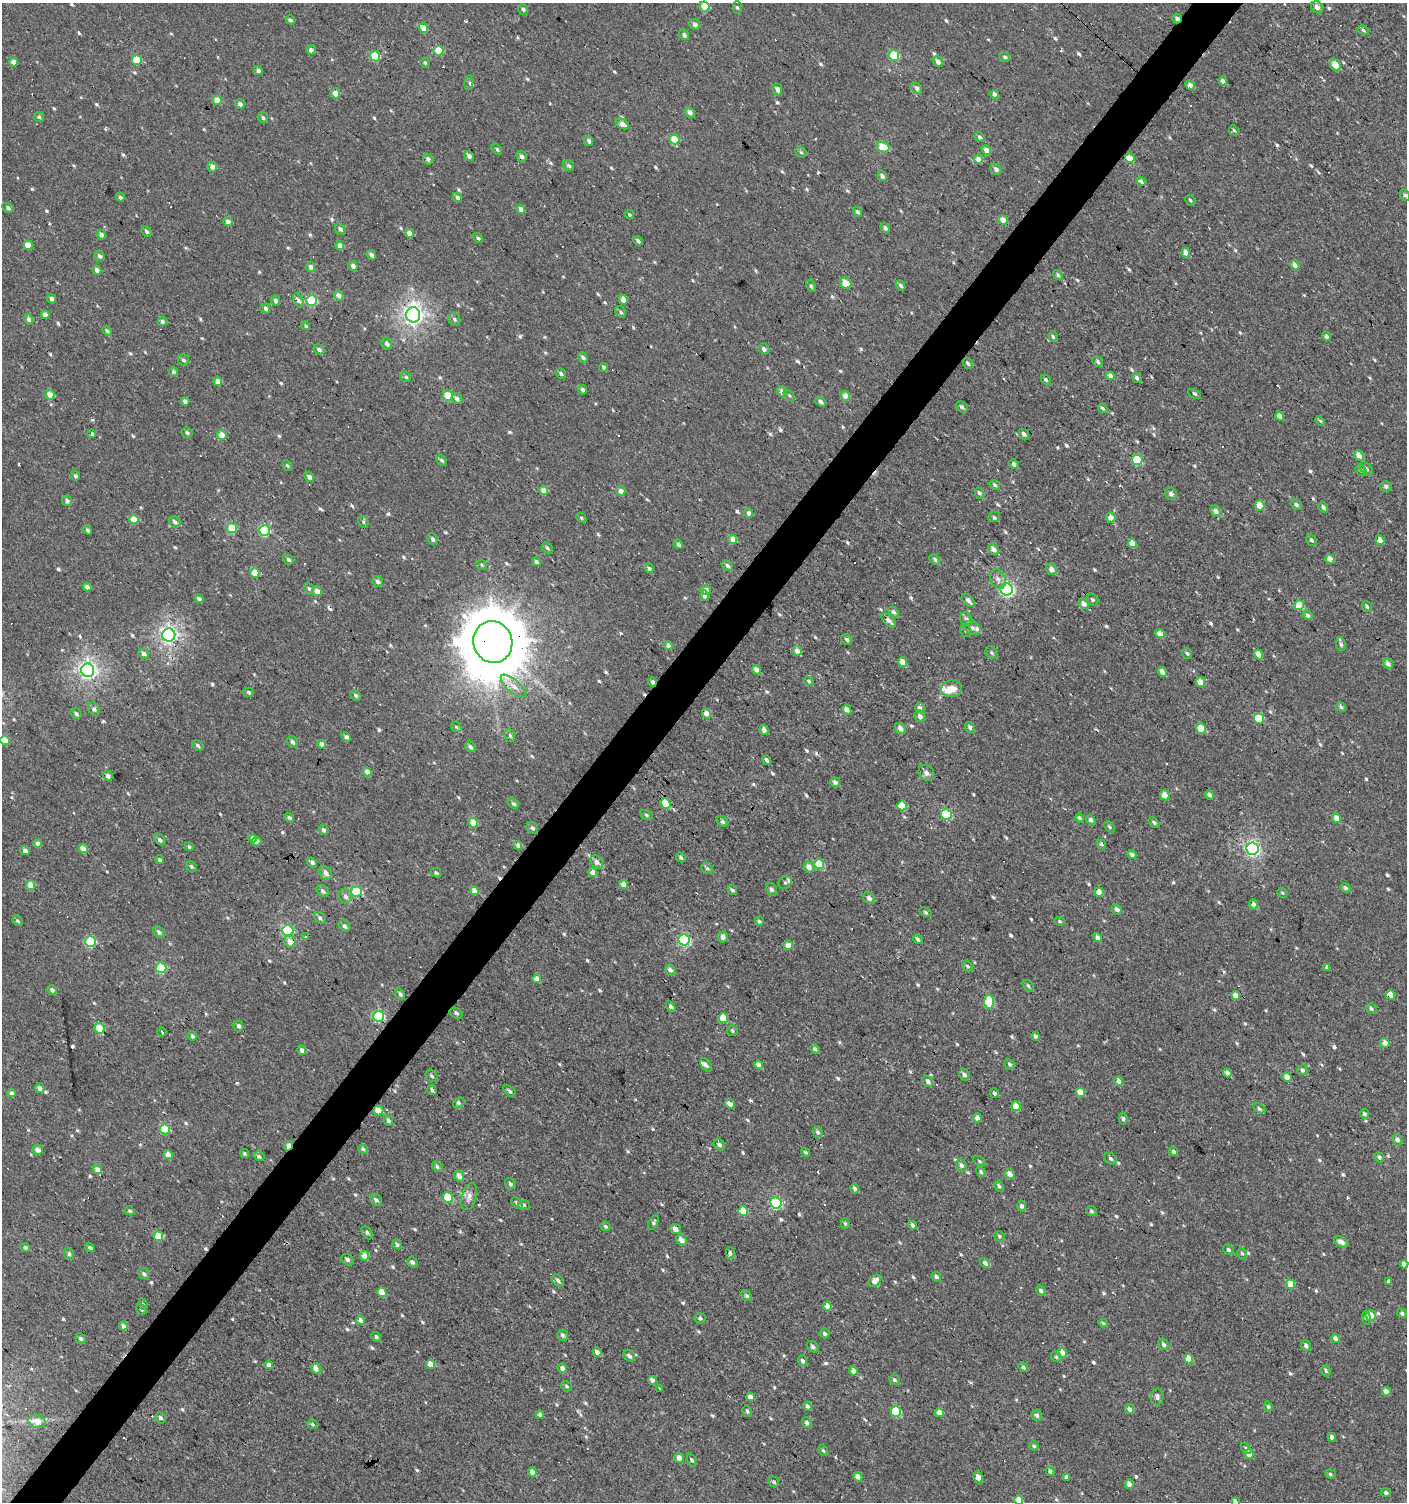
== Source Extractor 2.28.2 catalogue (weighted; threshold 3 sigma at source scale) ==
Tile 7 of 4 x 4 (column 3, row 2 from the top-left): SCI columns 2978-4382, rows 3002-4501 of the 6020 x 6000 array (HDU 1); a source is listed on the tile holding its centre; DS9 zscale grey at full resolution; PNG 1409 x 1504 px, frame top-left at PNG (2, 3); each listed source drawn as its Kron ellipse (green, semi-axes under 4 px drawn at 4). Shown black and unused: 4% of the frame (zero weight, under 2 of 3 exposures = <1% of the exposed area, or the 3 px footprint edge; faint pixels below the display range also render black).
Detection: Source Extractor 2.28.2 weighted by HDU 2 'WHT'; one run over the whole footprint, this tile lists its part. Background 9.70e-04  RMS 0.0059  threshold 0.0267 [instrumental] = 3 sigma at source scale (4.5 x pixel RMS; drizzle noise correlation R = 1.50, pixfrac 1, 0.0396/0.0396 arcsec/px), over >= 5 px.
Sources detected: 730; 21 cosmic-ray / hot-pixel residue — neither listed nor drawn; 3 inside a brighter listed object's ellipse — not listed separately; of the other 706, all 500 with FLUX_AUTO >= 0.934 (the completeness limit of this list) listed and drawn (206 fainter detections not listed), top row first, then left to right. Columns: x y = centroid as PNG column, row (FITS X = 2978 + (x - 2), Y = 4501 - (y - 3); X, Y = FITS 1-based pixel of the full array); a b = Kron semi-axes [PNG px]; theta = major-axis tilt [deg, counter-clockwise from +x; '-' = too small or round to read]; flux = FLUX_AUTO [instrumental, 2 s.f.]
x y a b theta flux
705 6 5 4 - 15
737 7 6 3 -87 0.98
1317 7 6 5 - 3.1
523 9 5 4 - 1.2
1177 18 5 4 - 1.7
290 20 5 4 - 1.4
695 24 5 5 - 2.8
424 28 5 4 - 7.5
1363 30 6 4 -30 1.3
684 35 5 4 - 1.6
311 50 5 4 - 2.4
439 51 5 5 - 17
894 55 5 5 - 23
375 56 5 5 - 20
1005 57 5 4 - 1.1
137 60 5 5 - 16
14 62 4 4 - 5.2
938 62 5 4 - 3
425 63 5 4 - 0.97
1335 65 6 5 - 6.8
258 71 5 4 - 1.7
1223 81 4 4 - 2.7
469 83 7 3 80 1.4
1190 85 5 4 - 2.6
917 88 6 5 - 1.9
778 89 6 4 -80 2.6
335 93 5 5 - 5
994 94 5 4 - 2.5
217 100 5 4 - 8.6
240 104 5 4 - 2.4
690 112 5 4 - 2.6
39 117 5 5 - 1
263 118 5 5 - 1.3
622 124 7 4 -32 3.6
1234 130 5 4 - 1
980 137 5 4 - 1.3
675 139 5 4 - 19
589 141 5 4 - 1.8
883 147 7 5 -20 13
497 149 6 4 -52 0.99
986 150 5 4 - 4.8
801 152 6 5 - 0.97
469 156 5 4 - 2.3
522 156 5 5 - 1.8
1130 158 5 4 - 9.8
428 159 5 5 - 1.8
978 159 4 4 - 5.9
569 166 6 5 - 1.3
212 167 5 4 - 4.6
996 169 6 5 - 1.8
882 176 5 4 - 2.2
1141 181 5 4 - 1.4
1405 195 6 4 -65 1.1
120 197 5 4 - 1.3
457 197 5 4 - 2
1190 200 5 4 - 1
8 208 6 4 -31 1.3
521 209 5 4 - 3.7
857 212 5 4 - 1.4
629 215 5 4 - 1.2
1003 220 5 4 - 6.8
228 222 4 4 - 3.9
885 228 5 4 - 2
340 229 6 4 -50 1.5
146 232 5 4 - 1.3
409 233 4 4 - 5.7
101 235 5 4 - 2.3
478 238 5 3 - 1.1
638 241 5 3 - 1.4
28 245 5 4 - 8.7
340 246 4 4 - 5.3
1186 253 5 4 - 4.5
371 255 5 4 - 2.1
100 256 5 4 - 1.7
1295 265 5 4 - 3.3
353 266 5 4 - 2.6
310 267 5 4 - 2.6
97 270 4 4 - 3
1058 275 5 4 - 1.2
846 283 6 5 - 8
900 285 6 4 -51 1.3
811 286 6 4 -62 1.2
339 295 5 4 - 3.3
52 299 5 4 - 2.1
299 300 8 4 -66 1.9
312 300 5 5 - 37
623 300 5 4 - 4.9
275 301 5 4 - 2.2
265 308 5 4 - 2.1
621 312 6 5 - 1.2
45 315 4 4 - 4.1
413 315 7 7 - 250
29 319 5 4 - 2
454 319 6 5 - 1.5
163 321 5 4 - 2
306 326 4 4 - 1.1
107 331 5 4 - 1.4
1327 336 5 4 - 2.2
1053 337 5 4 - 0.95
387 344 6 5 - 2
319 349 6 4 -29 1.7
764 349 6 5 - 1.5
583 357 5 4 - 1.4
183 360 6 5 - 1.2
1098 362 6 5 - 1.5
968 363 6 4 -51 1.2
604 367 4 3 - 1.3
173 372 5 4 - 1.6
561 373 5 4 - 1.3
1110 376 4 4 - 2.2
406 377 5 5 - 1.1
1137 378 5 4 - 1.4
1046 380 5 4 - 1.2
218 382 4 4 - 6
583 390 5 4 - 1.6
782 391 5 4 - 3.9
1195 394 7 3 -28 0.95
50 395 4 4 - 11
789 395 7 4 -53 1
448 396 5 5 - 17
845 396 5 4 - 5.8
457 399 6 5 - 2
185 401 4 4 - 2.5
821 402 6 4 -39 1.7
962 407 6 4 -43 1.6
1103 408 5 4 - 1.3
1280 416 4 4 - 4.1
1320 421 5 4 - 1.1
187 432 6 5 - 1.3
92 433 3 3 - 20
1024 434 6 4 -48 1.9
222 435 5 4 - 13
1359 455 5 4 - 4.2
442 460 6 4 -44 1.2
1137 460 5 5 - 20
1014 464 5 4 - 1.8
287 466 5 4 - 0.97
1366 469 7 5 -51 1.5
1361 470 6 5 - 1.2
75 476 5 4 - 1.1
309 477 5 4 - 2
995 485 6 4 -37 1.1
1386 486 6 5 - 1.5
544 491 4 4 - 7.3
621 491 5 4 - 3.8
979 493 6 4 -59 1.3
1171 494 6 5 - 2
67 501 5 5 - 2
1260 505 5 4 - 9
1296 505 6 5 - 1.3
1323 507 5 4 - 1.5
1216 511 6 5 - 3.2
749 513 4 4 - 2.8
994 517 6 5 - 1.1
1111 517 5 5 - 5.1
581 518 5 4 - 0.93
134 519 5 4 - 10
175 522 6 5 - 1.7
363 522 6 4 -62 0.97
232 528 5 5 - 20
87 530 5 4 - 1.3
265 531 5 5 - 39
433 539 6 5 - 1.7
733 540 4 4 - 8.9
1312 540 6 5 - 1.4
1380 540 4 4 - 5.9
1132 543 5 4 - 4.8
678 544 5 4 - 1.8
547 548 6 4 -46 1.1
994 549 6 4 -53 4
288 559 5 4 - 1.5
1330 559 4 4 - 5.1
935 560 6 4 -45 1.3
537 562 4 3 - 1.8
481 565 6 4 -24 1
727 565 6 4 -35 1.7
649 568 5 4 - 2.5
1051 569 6 5 - 2.6
255 573 4 4 - 13
998 579 10 7 -65 3
378 582 5 5 - 2.1
87 587 4 4 - 2.8
309 589 6 4 -72 1.1
1006 589 6 6 - 110
706 590 5 4 - 3
317 591 5 4 - 5
704 596 5 4 - 2.8
199 599 5 4 - 2
968 600 8 5 -46 2.1
1093 600 6 5 - 1.1
1084 604 6 4 -49 3.5
1299 605 5 4 - 14
1367 606 5 5 - 1.2
894 612 6 4 -46 1.7
1308 615 5 4 - 1.3
966 619 7 5 -56 1.9
889 620 9 4 -44 2.8
972 628 8 6 -34 2.2
966 630 6 5 - 1.1
1160 634 5 4 - 6
169 635 6 6 - 190
847 640 6 4 -47 1.5
493 642 21 19 -69 4700
1341 644 7 5 -79 1.3
668 646 4 4 - 5.1
797 651 5 4 - 3.6
992 653 7 5 -48 1.2
1187 653 6 4 -55 1
144 654 5 5 - 2.2
1259 654 5 4 - 4.6
902 662 5 4 - 6.7
1388 664 5 4 - 2.1
88 670 6 6 - 200
756 670 5 4 - 3.3
1162 672 5 4 - 2.7
809 681 5 4 - 1.1
652 682 4 4 - 1.9
1200 682 5 4 - 5.6
514 686 16 6 -41 4.8
952 689 10 8 7 5.9
248 692 5 4 - 1.2
355 695 6 4 -46 1.1
920 707 5 4 - 2.6
1341 707 5 4 - 1.6
94 709 7 5 -53 1.5
847 710 5 4 - 3.4
706 713 5 4 - 4.1
76 714 6 5 - 1.4
920 716 6 5 - 2.8
1259 718 5 5 - 15
456 727 6 4 -41 0.97
970 727 5 4 - 1.8
900 728 6 5 - 3.3
1201 728 5 5 - 8
764 730 5 4 - 2.8
510 736 7 5 -73 1.2
346 737 5 4 - 1.9
5 740 5 4 - 12
292 742 6 4 -57 1.7
322 744 4 4 - 4.1
198 745 6 4 -44 1.2
470 747 6 4 -51 1.7
767 760 4 3 - 1.5
367 772 4 4 - 5.6
926 773 9 7 -51 2.4
108 776 5 4 - 2.9
835 782 5 4 - 2.2
1165 795 5 4 - 5.7
1209 795 5 4 - 1.7
665 803 5 4 - 16
513 804 6 4 -37 1.3
902 806 5 4 - 15
946 814 5 5 - 33
646 815 7 4 -29 0.95
289 818 5 4 - 1.6
1079 818 4 3 - 1.1
1337 818 5 4 - 4.8
1091 820 5 4 - 2.2
723 822 6 5 - 1.4
473 823 5 4 - 15
1154 823 6 4 -41 1.3
1109 827 6 4 -46 1
532 828 6 5 - 1.5
323 830 5 4 - 1.5
253 838 4 4 - 3.7
160 840 6 4 -40 1.5
256 841 5 4 - 3.8
38 843 4 4 - 2.8
1101 844 5 4 - 1
518 845 4 4 - 2.6
189 847 4 3 - 1.1
83 849 4 4 - 8
1252 849 6 6 - 110
25 850 5 4 - 2.1
1132 854 5 4 - 1.9
681 857 5 3 - 1
160 860 4 4 - 1
312 862 5 4 - 1.8
597 862 7 5 -46 2.7
819 864 5 4 - 13
191 866 5 4 - 0.99
809 867 5 5 - 4.1
707 868 6 5 - 1.4
593 872 4 4 - 5
326 873 7 5 -57 2.9
436 873 5 4 - 1
785 882 7 6 - 1.4
623 884 4 4 - 4.2
31 885 5 4 - 6.4
1346 888 5 4 - 1.2
771 889 6 5 - 1.7
732 890 5 4 - 1.2
323 891 7 5 -49 1.5
474 891 4 4 - 5.4
356 892 5 5 - 37
1099 892 5 4 - 4.8
1282 893 5 4 - 1.1
345 896 7 6 - 2.4
869 898 6 5 - 2
1254 904 5 4 - 2
1117 909 5 4 - 2.1
926 912 6 4 -29 1
320 918 7 5 -46 1.5
18 921 5 4 - 1.1
759 921 4 4 - 1.2
1059 921 5 4 - 0.99
345 926 7 5 -49 1.6
288 930 5 5 - 54
159 932 7 5 -49 1.5
305 937 3 3 - 2.5
723 937 5 5 - 2.3
1097 938 5 4 - 2.7
918 939 5 4 - 1.7
684 940 6 5 - 51
290 941 6 5 - 4.9
91 942 5 5 - 42
788 945 4 4 - 4.2
968 966 6 4 -41 1
1327 967 4 3 - 1.4
161 968 5 5 - 33
670 970 6 5 - 2.5
537 979 4 4 - 4.1
1028 986 7 4 -47 1.2
52 990 5 4 - 2.1
400 994 6 4 -54 1.4
1236 995 4 4 - 5
1390 995 5 4 - 8.3
989 1002 7 5 -89 20
671 1007 5 4 - 1.6
1371 1008 5 5 - 1.4
456 1013 7 5 -35 1.5
379 1016 5 5 - 41
723 1018 5 4 - 15
238 1026 5 4 - 1.7
99 1028 5 5 - 22
732 1031 5 5 - 0.96
162 1032 5 3 - 1.5
192 1036 5 4 - 1.9
1035 1036 4 3 - 1.6
1385 1043 5 4 - 4
815 1049 5 4 - 1.5
302 1050 5 4 - 2.6
1009 1064 5 4 - 1.1
706 1065 7 5 -57 2
759 1065 4 4 - 5.5
1302 1070 5 5 - 1.3
1227 1073 4 4 - 1.8
964 1075 6 5 - 1.8
432 1076 7 5 -48 1.4
1287 1077 5 4 - 4.4
928 1081 6 5 - 1.9
1119 1081 5 4 - 2.9
40 1088 5 4 - 2.8
432 1090 5 3 - 1.2
510 1091 8 4 -44 1.3
1081 1092 5 4 - 8.9
12 1093 4 4 - 2.2
994 1093 5 4 - 1.4
459 1103 6 4 36 1.4
730 1104 5 4 - 3.8
1016 1106 5 4 - 10
1259 1108 7 4 -29 1.2
378 1111 5 4 - 7.3
1364 1114 5 4 - 1.6
977 1118 4 4 - 3
1123 1119 6 4 -80 1.1
388 1121 5 4 - 1.5
165 1129 5 5 - 22
818 1132 6 5 - 1.9
1397 1140 6 5 - 2.2
719 1145 6 5 - 1.6
288 1146 5 3 - 7.7
363 1149 5 4 - 1.1
38 1150 5 5 - 3.3
1174 1151 5 4 - 1.5
806 1152 4 4 - 1.1
244 1153 5 4 - 1
168 1155 4 4 - 5.6
259 1156 5 4 - 1.1
1379 1157 5 4 - 1.2
1111 1159 7 5 -45 1.5
979 1161 7 4 -29 0.99
961 1165 6 5 - 1.6
437 1167 6 4 -48 1.2
97 1170 5 4 - 4.3
981 1172 5 4 - 1.3
1010 1174 5 4 - 5.1
459 1176 6 4 -58 3.6
510 1184 6 5 - 1.3
999 1186 6 4 -61 1.3
855 1189 5 4 - 1.7
469 1196 14 7 75 3.2
448 1197 5 5 - 16
376 1200 7 5 -44 1.5
517 1203 6 4 -47 1.6
776 1203 6 5 - 51
524 1205 6 5 - 1.2
1022 1206 5 4 - 2
130 1211 5 4 - 0.99
743 1211 5 4 - 12
1092 1211 5 4 - 1.1
654 1222 8 4 65 1.1
845 1223 5 4 - 0.96
913 1225 4 3 - 1.8
605 1226 5 4 - 1
675 1229 5 4 - 4
367 1232 7 5 -63 1.2
158 1236 5 4 - 11
999 1236 5 5 - 1.1
681 1240 6 4 -53 4.1
1341 1242 8 4 -29 3.1
397 1244 5 4 - 1.5
90 1247 5 4 - 1.2
25 1248 5 4 - 1.7
1228 1250 5 5 - 1.2
730 1253 6 4 -89 1.7
1242 1253 6 4 -72 1.2
69 1254 6 5 - 1.2
365 1256 5 4 - 5.5
347 1260 6 5 - 1.5
412 1262 6 4 -55 1.7
985 1263 5 4 - 2.4
1404 1264 4 4 - 2.5
144 1274 6 5 - 1.2
936 1277 5 4 - 1.4
558 1280 7 5 -45 1.6
875 1281 7 5 42 4.9
1389 1281 4 3 - 1.9
1290 1284 5 4 - 10
1041 1291 5 4 - 1.6
382 1292 5 4 - 8.8
747 1296 6 4 -46 1.3
143 1304 6 4 -69 1
827 1306 4 4 - 4
142 1309 5 4 - 1.3
1402 1313 5 4 - 1.3
1371 1315 5 5 - 7.4
700 1318 5 5 - 1.3
1366 1318 7 3 -85 1.2
360 1320 4 4 - 2.7
1103 1323 5 4 - 0.96
123 1326 4 4 - 2.4
825 1333 5 4 - 1.7
563 1335 6 5 - 1.7
376 1337 5 4 - 1.3
80 1338 5 4 - 1.5
1336 1339 5 4 - 2.7
1163 1344 6 5 - 1.9
1306 1346 5 5 - 2.2
813 1347 7 5 -41 1.6
597 1352 5 4 - 3.1
1062 1353 5 4 - 5.9
629 1356 6 5 - 2.2
1056 1357 5 4 - 0.99
1188 1359 5 4 - 8.5
803 1361 5 4 - 1.6
431 1364 5 4 - 6.6
269 1365 4 4 - 2.7
1023 1367 5 4 - 1.5
562 1368 5 4 - 2.4
316 1369 6 4 -60 3.3
853 1371 5 4 - 3
1326 1371 6 4 -58 1.1
652 1380 5 3 - 2.3
894 1380 5 5 - 1.1
566 1386 6 4 -32 1
659 1388 3 3 - 1.1
1386 1391 4 4 - 4.1
750 1397 4 4 - 3.8
1157 1397 8 6 84 2.2
807 1406 4 4 - 2
1268 1407 5 4 - 1
1129 1409 5 4 - 2.2
747 1411 5 4 - 1
896 1411 5 5 - 29
940 1413 4 4 - 5.5
540 1415 4 4 - 1.6
1037 1415 6 5 - 1.7
160 1418 6 5 - 1.5
37 1421 8 6 -17 5.8
807 1423 5 4 - 1.6
312 1424 5 4 - 0.99
1332 1437 4 4 - 2.2
1034 1446 5 4 - 0.98
1246 1448 6 4 -48 1
823 1451 6 4 -50 1.1
1249 1454 5 4 - 5.5
679 1458 5 4 - 3.8
692 1460 7 4 -66 1.4
1050 1471 5 4 - 1.7
532 1472 4 4 - 5.2
1330 1474 5 4 - 0.98
858 1477 5 4 - 3.9
978 1477 6 4 -82 3.5
1067 1477 4 4 - 2.9
774 1482 6 5 - 1.1
1129 1484 5 4 - 2.9
1386 1493 5 4 - 1.4
1019 1500 5 4 - 8.2
1235 1501 4 3 - 1.6
Overlapping masked pixels (flux is a lower limit): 9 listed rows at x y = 1177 18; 413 315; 493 642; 652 682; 290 941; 1390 995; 378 1111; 288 1146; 675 1229
Isophote crosses this tile's border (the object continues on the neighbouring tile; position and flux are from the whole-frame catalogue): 3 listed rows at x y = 5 740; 1019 1500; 1235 1501